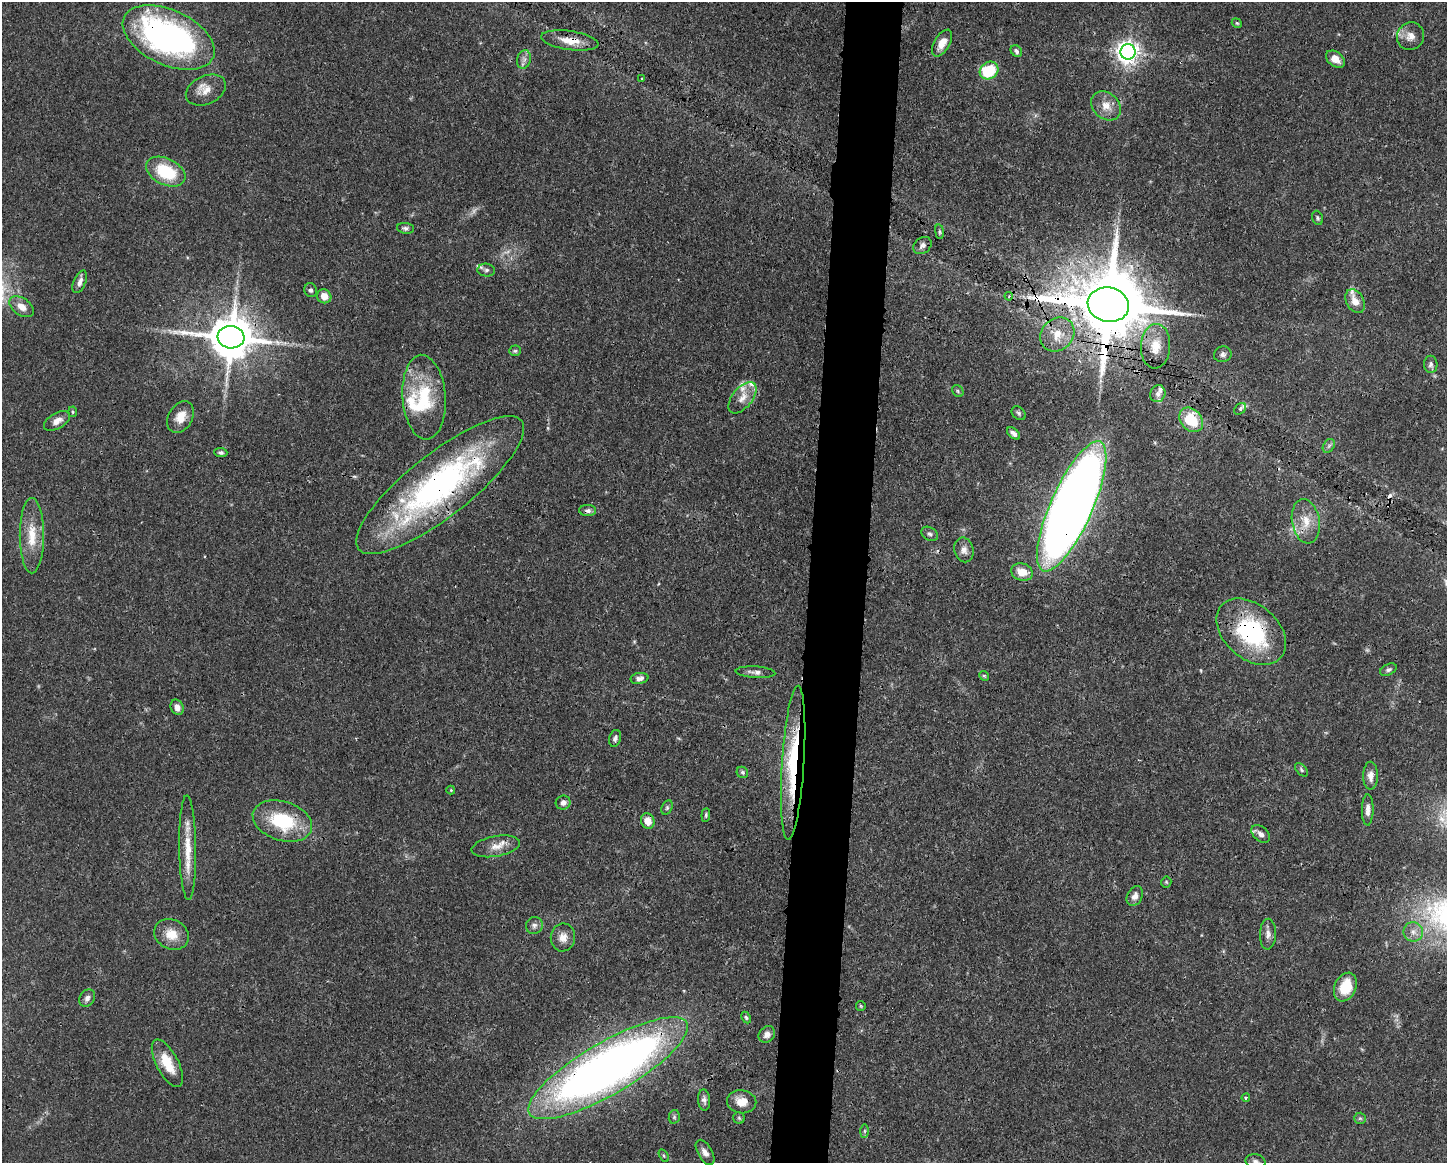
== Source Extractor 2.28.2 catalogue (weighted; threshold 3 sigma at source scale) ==
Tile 5 of 3 x 4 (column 2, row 2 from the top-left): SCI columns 1560-3004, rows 2328-3488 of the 4674 x 4656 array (HDU 1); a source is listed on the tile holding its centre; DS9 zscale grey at full resolution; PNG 1449 x 1165 px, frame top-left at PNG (2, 2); each listed source drawn as its Kron ellipse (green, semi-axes under 4 px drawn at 4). Shown black and unused: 4% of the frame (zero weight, under 3 of 4 exposures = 1% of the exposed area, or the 3 px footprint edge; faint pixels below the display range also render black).
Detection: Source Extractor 2.28.2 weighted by HDU 2 'WHT'; one run over the whole footprint, this tile lists its part. Background 0.0441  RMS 0.0029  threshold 0.0131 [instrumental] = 3 sigma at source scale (4.5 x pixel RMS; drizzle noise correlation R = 1.50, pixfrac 1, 0.05/0.05 arcsec/px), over >= 5 px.
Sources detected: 109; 3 too faint to see at this stretch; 1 cosmic-ray / hot-pixel residue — neither listed nor drawn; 7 inside a brighter listed object's ellipse — not listed separately; the other 98 listed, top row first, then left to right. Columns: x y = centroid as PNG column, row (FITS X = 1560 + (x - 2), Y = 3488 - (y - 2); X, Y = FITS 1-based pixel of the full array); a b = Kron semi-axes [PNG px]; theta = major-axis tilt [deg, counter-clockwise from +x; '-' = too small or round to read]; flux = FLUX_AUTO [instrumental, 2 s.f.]
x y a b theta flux
1237 23 5 4 - 0.37
1410 36 14 13 - 2.8
169 37 49 27 -25 98
570 40 29 9 -8 5.1
942 43 15 8 59 3.3
1016 51 6 5 - 0.81
1128 52 7 7 - 220
524 59 9 7 75 1.2
1335 59 10 7 -37 2.4
989 71 10 8 37 13
641 78 3 2 - 0.35
206 90 21 14 24 3.8
1106 106 16 13 -41 3.7
166 172 21 13 -26 14
1318 218 7 5 -70 0.57
406 228 8 5 -5 0.83
939 232 7 4 -82 0.48
922 245 10 7 39 1.3
486 270 9 6 -6 0.98
80 282 12 6 67 1.6
311 290 7 6 - 0.76
324 296 7 7 - 3.1
1009 296 4 3 - 0.33
1355 301 13 8 -62 3.1
1108 305 21 17 -13 3900
21 307 13 8 -35 2.9
1057 334 18 15 46 5.4
231 337 13 11 -7 1300
1155 346 22 14 86 5.7
515 351 6 5 - 0.53
1223 354 9 8 - 1
1431 364 8 6 -88 0.93
958 391 6 5 - 0.51
1158 394 8 7 - 1.3
424 397 42 21 -86 18
742 398 18 10 51 3.4
1240 409 7 5 44 0.8
73 412 5 4 - 0.44
1019 413 8 6 -45 0.66
181 417 17 12 61 4.2
1191 420 13 10 -47 10
57 421 14 7 30 2.1
1014 433 8 4 -39 1.2
1329 446 7 5 58 0.74
221 452 7 4 -5 0.67
440 485 104 31 38 91
1072 506 71 21 66 530
588 511 8 5 0 0.92
1306 521 22 13 -80 5.6
930 534 9 6 -32 0.83
32 536 37 12 -90 7.7
964 550 12 9 -77 1.8
1022 572 11 8 -18 4.2
1251 632 40 27 -41 34
1388 670 9 5 26 0.78
755 672 20 5 -4 1.6
984 676 5 4 - 0.42
639 678 9 5 10 1.3
177 707 8 6 -65 1.7
615 738 8 6 74 0.9
793 763 77 11 86 29
1301 770 8 5 -47 0.54
742 772 6 5 - 0.56
1370 776 14 7 -89 2
451 790 4 4 - 0.29
563 803 7 7 - 1.4
667 808 7 5 64 0.55
1368 810 15 6 89 1.8
706 815 7 4 85 0.48
282 821 30 19 -18 18
648 821 8 6 -68 3.3
1261 834 10 7 -42 1.5
496 846 24 10 10 3.7
188 848 52 8 -89 7.4
1166 882 5 5 - 0.4
1135 896 10 7 63 1.7
534 925 9 8 - 1.1
1413 932 10 9 - 2
171 934 18 14 -28 4.9
1268 934 15 8 88 1.7
563 937 14 12 82 2.7
1345 987 15 10 66 8.9
87 998 9 7 53 1.3
861 1006 5 4 - 0.35
746 1017 6 4 -63 0.48
767 1034 9 7 44 1.7
167 1063 26 11 -62 6.9
608 1068 91 26 30 270
1246 1098 4 4 - 0.39
704 1100 10 6 -86 1.1
742 1102 15 11 -8 4
674 1117 7 5 78 0.57
739 1118 6 5 - 0.51
1360 1118 6 5 - 0.54
864 1131 7 4 89 0.55
705 1152 14 7 -60 1.9
664 1156 7 4 -59 0.46
1255 1161 10 7 -13 1
Overlapping masked pixels (flux is a lower limit): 11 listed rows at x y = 169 37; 570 40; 1108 305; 231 337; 440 485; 1072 506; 588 511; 1251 632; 793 763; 282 821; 608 1068
Isophote crosses this tile's border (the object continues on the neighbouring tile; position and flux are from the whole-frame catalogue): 1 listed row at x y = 1255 1161